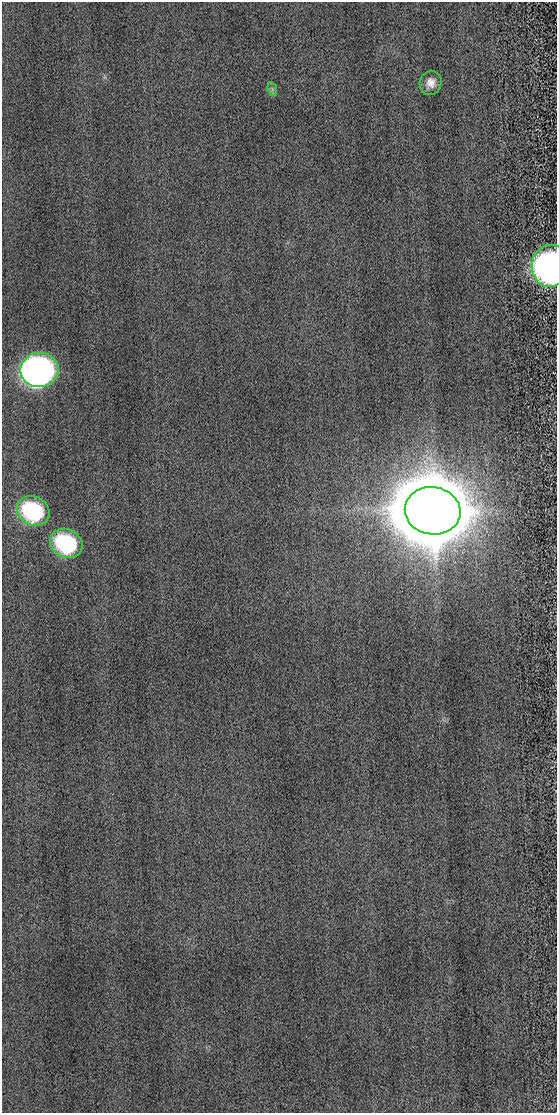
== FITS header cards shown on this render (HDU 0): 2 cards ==
NAXIS1  =                  555
NAXIS2  =                 1111

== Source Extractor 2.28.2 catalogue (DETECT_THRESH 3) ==
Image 555 x 1111 px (HDU 0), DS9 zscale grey, 1 PNG px = 1 image px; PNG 559 x 1115 px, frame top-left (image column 1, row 1111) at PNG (2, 2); each listed source drawn as its Kron ellipse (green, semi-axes under 4 px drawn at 4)
Background 0.00292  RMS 2.2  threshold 6.57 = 3 sigma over >= 5 px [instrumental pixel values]
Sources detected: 7; all 7 listed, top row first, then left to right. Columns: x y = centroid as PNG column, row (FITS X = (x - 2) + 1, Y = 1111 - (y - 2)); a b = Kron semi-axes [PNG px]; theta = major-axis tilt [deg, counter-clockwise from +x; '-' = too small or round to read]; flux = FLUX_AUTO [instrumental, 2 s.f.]
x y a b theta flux
431 83 12 11 - 1.4e+03
272 89 7 4 -72 3.4e+02
550 266 21 18 83 5.0e+04
40 370 19 17 1 9.4e+04
33 511 17 14 -28 1.7e+04
433 511 28 23 -9 2.8e+06
66 543 17 14 -29 1.7e+04
At the frame edge (FLAGS 8, measured only in part): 1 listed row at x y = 550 266